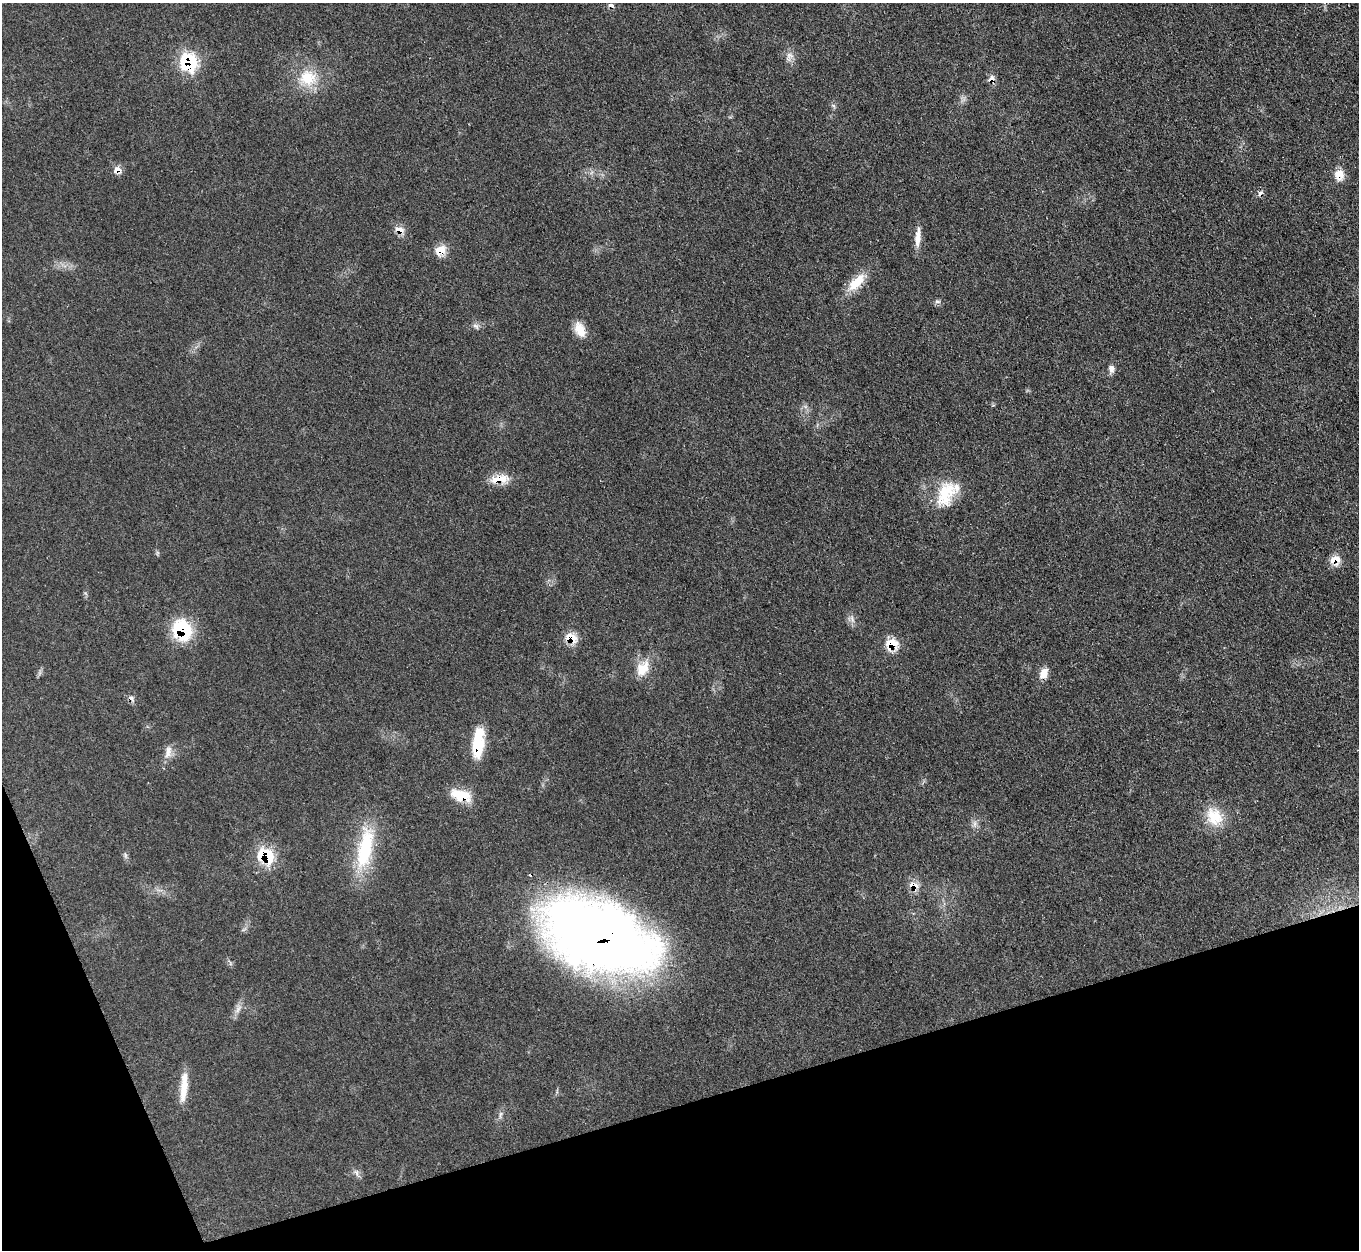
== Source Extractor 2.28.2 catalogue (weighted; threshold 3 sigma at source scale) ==
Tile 14 of 4 x 4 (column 2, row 4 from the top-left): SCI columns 1359-2715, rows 279-1526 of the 5432 x 5415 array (HDU 1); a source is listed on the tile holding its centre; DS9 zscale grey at full resolution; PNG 1361 x 1252 px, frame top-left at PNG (2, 3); no overlay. Shown black and unused: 15% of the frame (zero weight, under 3 of 4 exposures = <1% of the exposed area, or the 3 px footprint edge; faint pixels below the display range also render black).
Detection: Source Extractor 2.28.2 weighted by HDU 2 'WHT'; one run over the whole footprint, this tile lists its part. Background 0.0638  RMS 0.0063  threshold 0.0284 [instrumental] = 3 sigma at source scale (4.5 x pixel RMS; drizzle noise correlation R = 1.50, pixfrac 1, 0.05/0.05 arcsec/px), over >= 5 px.
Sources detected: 42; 1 cosmic-ray / hot-pixel residue — not listed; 1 inside a brighter listed object's ellipse — not listed separately; the other 40 listed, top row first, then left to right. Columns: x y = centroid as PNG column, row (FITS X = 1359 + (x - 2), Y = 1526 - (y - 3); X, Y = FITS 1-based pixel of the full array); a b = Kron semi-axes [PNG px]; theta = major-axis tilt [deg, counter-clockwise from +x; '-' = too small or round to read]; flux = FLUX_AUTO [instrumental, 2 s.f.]
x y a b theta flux
611 5 8 5 -7 1.8
789 55 10 8 31 3.6
188 62 11 9 -68 75
308 78 26 23 1 22
991 80 8 8 - 4.1
117 170 9 7 23 5.2
1339 175 14 12 -82 7.9
1260 193 9 6 60 2.2
399 230 12 8 -16 5.3
918 237 25 7 84 6.7
440 250 14 11 30 8.5
856 282 29 13 47 14
937 302 9 4 -1 1.5
475 326 8 5 -31 1.7
580 330 18 11 -66 9.2
1111 369 10 8 -74 2.8
500 479 26 10 7 11
946 494 36 21 65 23
1335 560 13 12 - 6.9
852 619 12 6 -72 2.7
182 630 18 15 -52 48
571 638 14 10 -20 10
891 645 12 11 - 14
642 669 21 14 55 13
1044 673 13 9 66 6.4
131 699 10 6 -40 2.2
478 743 32 11 85 27
168 752 19 8 77 5.4
461 795 25 12 -17 16
1214 817 25 20 -53 18
975 824 10 5 90 2.3
365 848 58 18 79 43
125 855 7 4 -72 1.2
266 855 16 12 -36 31
914 886 14 10 -25 6.4
599 937 109 60 -20 640
238 1009 16 6 65 3.9
184 1087 38 8 86 12
500 1115 12 4 81 1.9
356 1172 9 6 -60 2.2
Overlapping masked pixels (flux is a lower limit): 18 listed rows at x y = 188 62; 991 80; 117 170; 1339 175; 1260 193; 399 230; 440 250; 500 479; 1335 560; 182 630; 571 638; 891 645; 131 699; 478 743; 461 795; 266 855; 914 886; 599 937